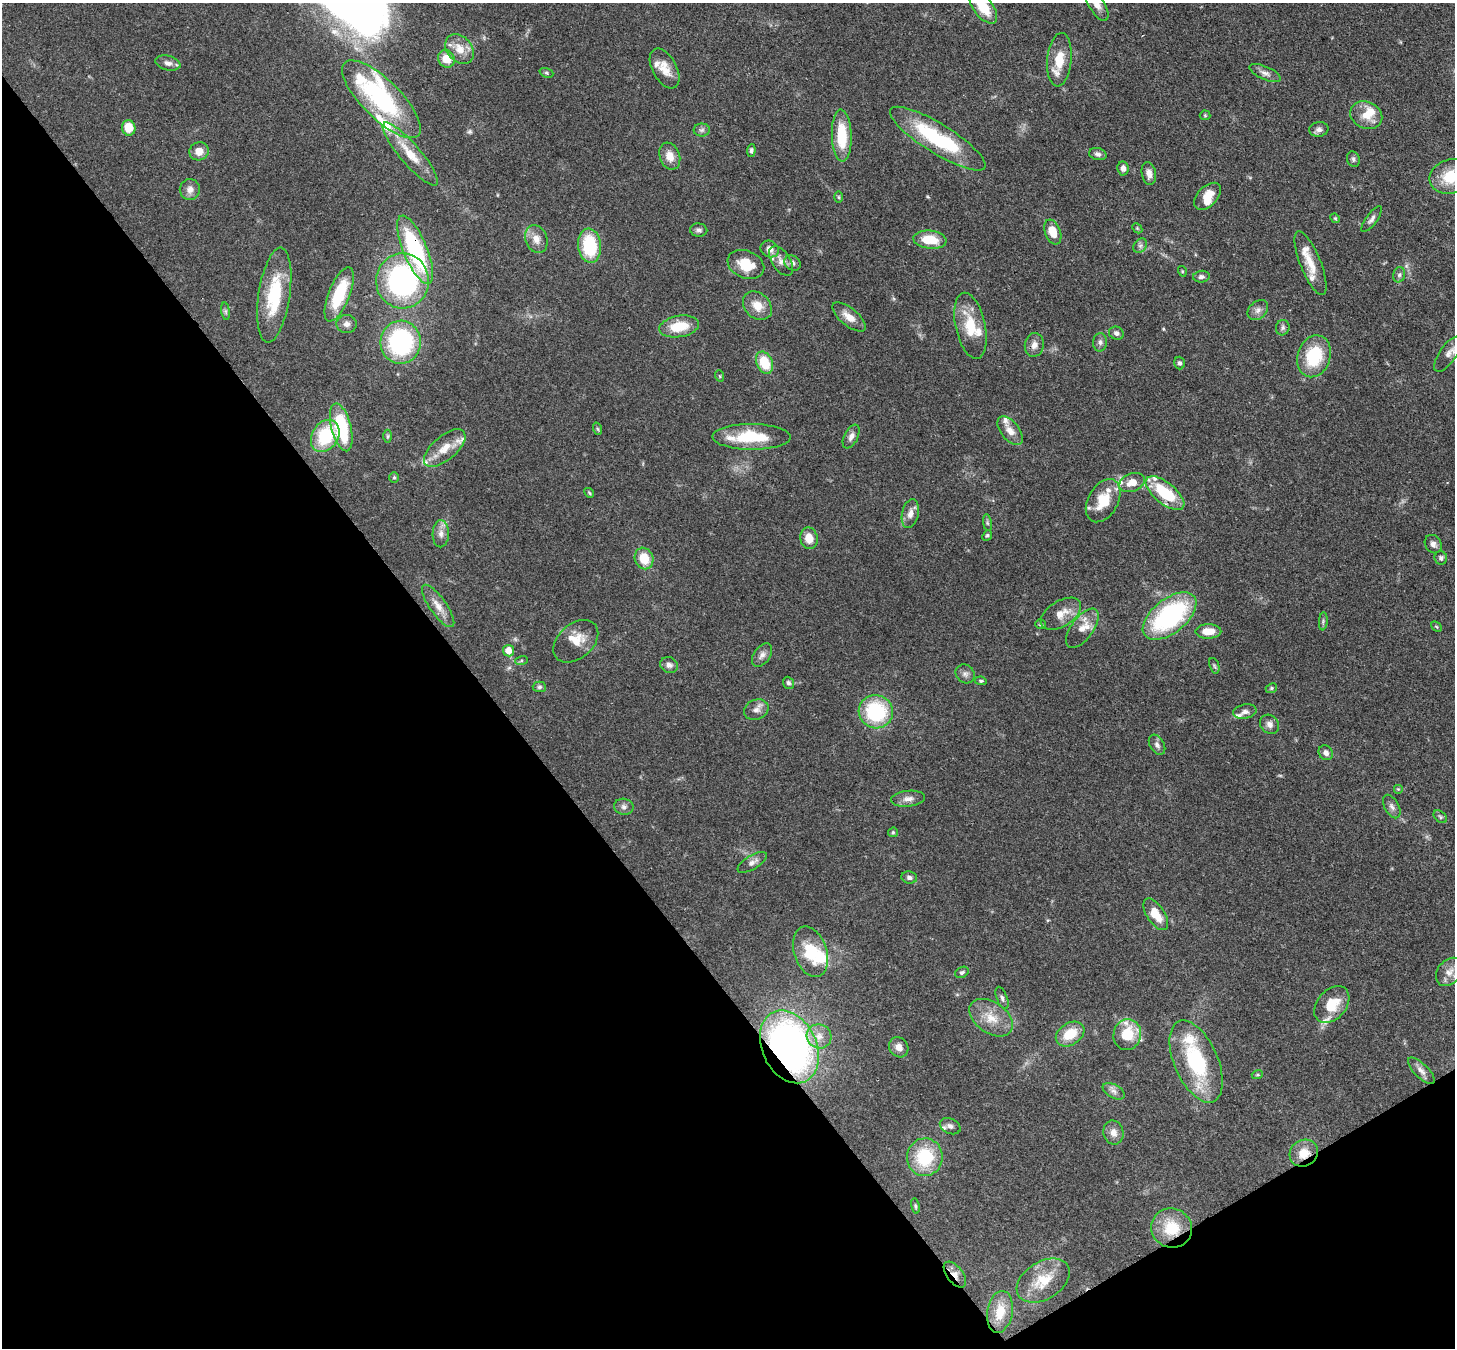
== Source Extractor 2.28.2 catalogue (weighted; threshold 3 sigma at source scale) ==
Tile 14 of 4 x 4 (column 2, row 4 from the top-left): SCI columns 1531-2983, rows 346-1691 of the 5967 x 5939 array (HDU 1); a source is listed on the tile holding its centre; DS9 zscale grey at full resolution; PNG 1457 x 1350 px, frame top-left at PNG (2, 3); each listed source drawn as its Kron ellipse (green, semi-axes under 4 px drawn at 4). Shown black and unused: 36% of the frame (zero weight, under 3 of 4 exposures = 7% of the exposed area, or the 3 px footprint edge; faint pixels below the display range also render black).
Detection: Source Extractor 2.28.2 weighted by HDU 2 'WHT'; one run over the whole footprint, this tile lists its part. Background 0.0985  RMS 0.0041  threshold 0.0186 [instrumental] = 3 sigma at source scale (4.5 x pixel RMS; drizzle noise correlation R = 1.50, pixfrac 1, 0.05/0.05 arcsec/px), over >= 5 px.
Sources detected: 168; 1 inside a brighter object's white glare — neither listed nor drawn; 21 inside a brighter listed object's ellipse — not listed separately; the other 146 listed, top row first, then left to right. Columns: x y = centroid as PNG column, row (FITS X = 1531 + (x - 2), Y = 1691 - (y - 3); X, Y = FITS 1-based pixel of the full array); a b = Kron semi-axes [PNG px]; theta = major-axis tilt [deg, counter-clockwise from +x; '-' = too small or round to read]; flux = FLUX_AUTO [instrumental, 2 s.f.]
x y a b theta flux
1096 3 20 8 -60 4.1
983 7 19 9 -53 12
460 49 16 12 -49 5.8
446 59 9 8 - 5.9
1059 60 27 12 85 9.2
168 63 13 7 -14 1.8
665 68 22 12 -61 5.8
546 73 7 4 -20 0.64
1265 73 17 6 -24 2.3
381 99 52 19 -45 52
1205 115 5 5 - 0.49
1366 115 17 13 -24 6.1
129 128 8 6 -79 7.6
1319 129 9 7 9 1.6
702 130 8 6 3 1.2
842 136 26 10 -88 15
938 139 55 14 -32 35
751 150 6 4 84 0.98
199 151 10 9 - 4.4
410 154 40 10 -49 10
1098 154 9 6 -14 1.3
670 156 14 10 -69 4.6
1353 159 8 6 -68 0.99
1123 168 7 6 - 2
1149 173 11 7 -79 2.6
1451 177 21 17 15 13
190 189 10 10 - 2.9
1207 196 16 10 46 5.9
839 197 6 4 -89 0.48
1335 218 5 4 - 0.43
1372 219 15 5 54 1.6
1137 228 6 4 -46 0.56
699 230 9 6 -7 1.2
1053 232 13 7 -68 7
536 239 14 11 -69 3.8
930 240 16 9 -6 9.7
589 246 17 11 -84 22
1140 246 8 6 54 1.3
770 249 9 8 - 2.5
415 250 37 12 -67 48
781 261 17 9 -56 3.1
792 263 9 7 -34 1.5
1310 263 34 10 -68 8.4
746 264 19 13 -22 9.2
1182 271 5 3 - 0.37
1399 275 8 6 75 0.98
1201 277 8 6 7 1.2
402 281 27 26 - 74
339 294 29 10 68 20
274 295 48 15 82 24
757 306 16 12 -44 5.9
1258 310 11 8 43 2
226 311 9 4 -81 0.89
849 317 20 8 -39 4.7
347 324 10 9 - 2
679 326 20 10 10 11
970 326 34 15 -78 12
1283 328 8 6 74 1.1
1116 333 7 6 - 1.4
401 342 21 20 - 54
1100 342 9 7 87 1.4
1034 345 12 9 81 2.6
1448 354 21 8 54 3.4
1314 356 21 16 72 20
764 363 11 8 -67 12
1179 363 6 5 - 0.99
720 376 6 3 -71 0.44
341 427 24 10 -76 29
598 429 6 4 -70 0.57
1010 431 17 9 -52 4.1
325 436 17 13 58 22
388 436 6 4 89 0.66
851 436 13 7 63 2.1
751 437 39 13 0 19
445 448 25 12 40 7.2
394 477 5 4 - 0.7
1132 482 13 9 22 4.9
589 493 5 4 - 0.54
1165 493 23 10 -39 21
1103 501 23 15 60 11
910 514 14 8 78 2.9
987 523 8 4 -81 0.79
441 534 13 8 88 2.5
987 535 6 4 48 0.56
809 538 11 8 -79 5.3
1433 544 10 8 -56 1.9
644 558 11 9 -69 8.6
1441 558 7 6 - 1.1
438 606 25 8 -55 4.6
1061 614 22 12 32 6.3
1170 616 31 17 39 57
1323 621 9 3 86 0.73
1041 624 5 5 - 0.65
1436 627 6 4 -44 0.52
1082 628 23 11 54 5.5
1208 631 13 7 1 6
576 641 25 17 40 7.4
508 651 6 5 - 5.4
762 655 13 8 54 2.3
521 660 6 4 19 0.66
669 665 9 7 -30 1.8
1214 666 8 4 -70 0.73
965 674 10 9 - 1.8
981 681 6 4 -8 0.62
788 683 6 5 - 0.96
539 687 7 5 -1 0.92
1271 688 6 4 23 0.54
756 710 13 9 23 2.6
876 712 17 16 - 32
1245 712 12 7 11 1.8
1270 724 10 8 -47 2.2
1157 745 11 7 -59 1.6
1326 753 8 6 -49 1.7
1398 789 5 5 - 0.44
908 799 17 8 5 2.7
624 807 10 8 -11 1.6
1392 807 13 7 -61 1.9
1440 817 8 5 -41 0.83
893 832 5 4 - 0.51
752 862 17 7 31 2.1
909 877 8 6 -9 1.4
1156 914 18 9 -56 7.5
810 952 26 16 -71 16
962 972 7 5 28 0.89
1449 972 16 11 51 3.9
1002 998 12 5 -69 1.3
1332 1005 21 14 49 11
991 1018 24 15 -35 8.5
1070 1034 15 11 32 9.8
1127 1035 16 14 77 13
819 1036 12 12 - 4.2
789 1047 38 27 -64 160
899 1047 10 9 - 2.8
1196 1061 44 21 -66 35
1421 1071 17 7 -44 2.3
1257 1075 5 3 - 0.41
1114 1091 12 6 -29 1.9
950 1126 11 7 -28 1.7
1113 1133 12 10 -77 3.1
1304 1153 14 13 - 6.6
925 1157 19 18 - 21
915 1206 8 3 -79 0.6
1172 1228 21 19 -20 14
955 1274 15 8 -52 3.4
1043 1280 29 18 31 11
1000 1312 21 12 80 8.1
Overlapping masked pixels (flux is a lower limit): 4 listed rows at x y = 415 250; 789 1047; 1304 1153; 955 1274
Isophote crosses this tile's border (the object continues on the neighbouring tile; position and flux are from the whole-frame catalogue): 4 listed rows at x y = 1096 3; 983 7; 1451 177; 1449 972